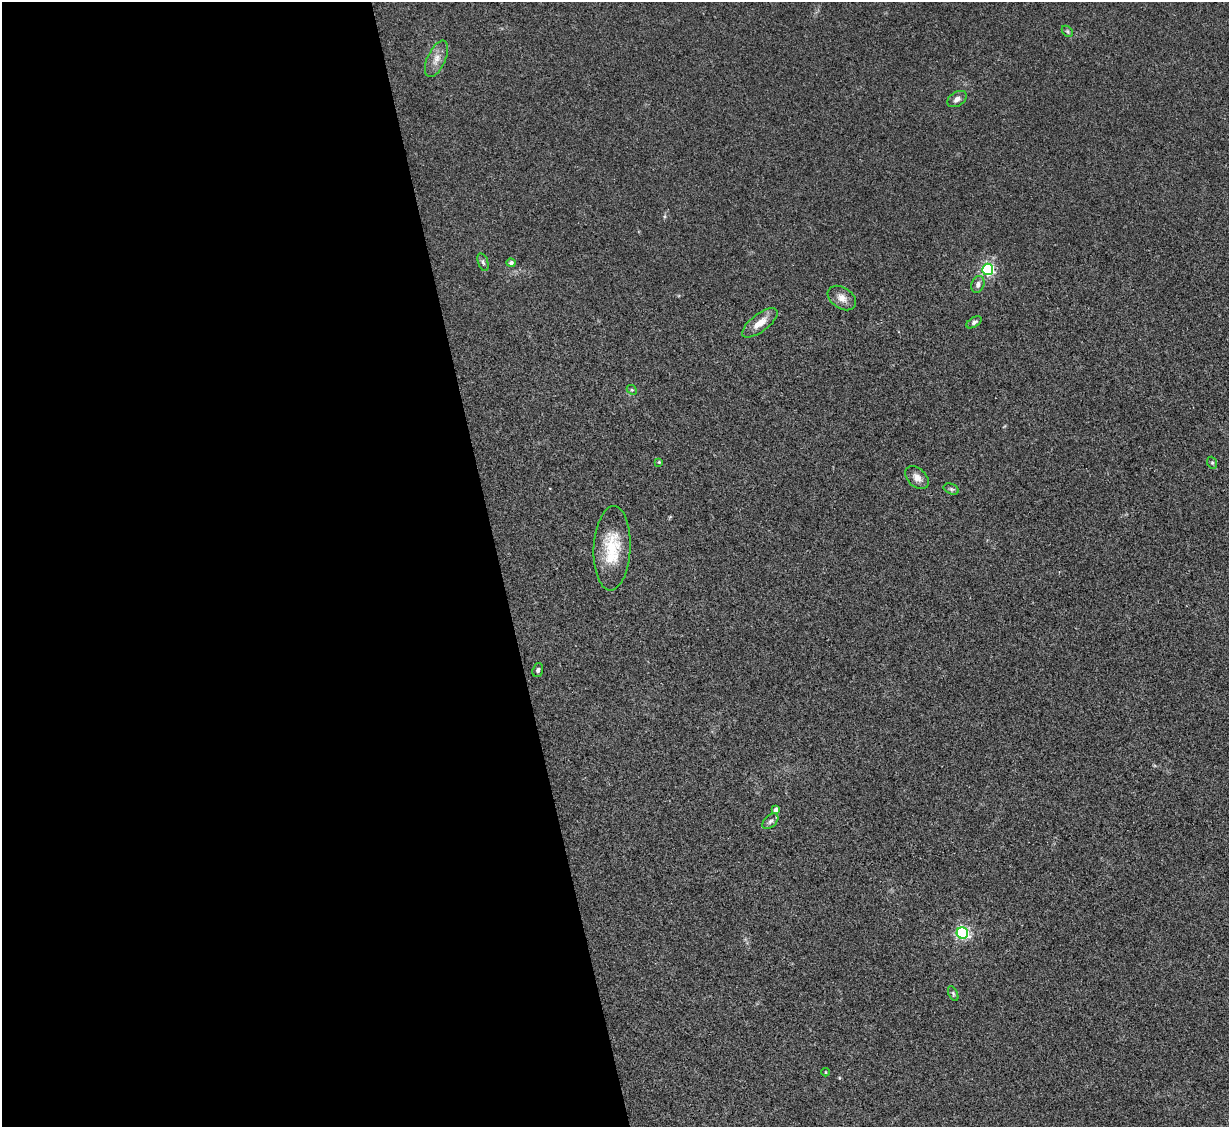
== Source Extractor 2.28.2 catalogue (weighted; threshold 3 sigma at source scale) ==
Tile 9 of 4 x 4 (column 1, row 3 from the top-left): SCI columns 1-1227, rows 1377-2501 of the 4909 x 4890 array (HDU 1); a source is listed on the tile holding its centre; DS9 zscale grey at full resolution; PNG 1231 x 1129 px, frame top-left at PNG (2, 2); each listed source drawn as its Kron ellipse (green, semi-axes under 4 px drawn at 4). Shown black and unused: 41% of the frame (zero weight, under 2 of 3 exposures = <1% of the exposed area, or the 3 px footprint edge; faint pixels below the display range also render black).
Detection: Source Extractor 2.28.2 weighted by HDU 2 'WHT'; one run over the whole footprint, this tile lists its part. Background 0.0784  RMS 0.0093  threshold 0.0417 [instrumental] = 3 sigma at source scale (4.5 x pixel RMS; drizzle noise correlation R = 1.50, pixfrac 1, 0.05/0.05 arcsec/px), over >= 5 px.
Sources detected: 22; all 22 listed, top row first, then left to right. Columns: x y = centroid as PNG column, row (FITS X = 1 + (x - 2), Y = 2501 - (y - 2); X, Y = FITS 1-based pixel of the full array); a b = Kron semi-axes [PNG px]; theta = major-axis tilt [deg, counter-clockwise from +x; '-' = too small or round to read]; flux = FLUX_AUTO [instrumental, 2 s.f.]
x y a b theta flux
1067 31 6 4 -45 1.5
436 59 20 9 65 8.6
957 99 11 7 33 4
483 262 9 5 -71 2.2
511 263 4 4 - 2.6
988 269 5 5 - 130
978 284 9 6 71 3.3
842 298 16 10 -34 7.6
974 322 8 4 34 2.3
760 323 21 8 37 11
632 390 5 4 - 1.3
659 462 3 3 - 1.1
1212 463 6 5 - 1.4
917 478 14 9 -43 5.9
951 489 8 5 -24 1.8
612 548 42 18 87 38
538 670 7 5 72 2.1
776 810 4 4 - 4.3
770 821 9 5 44 2.5
962 933 6 5 - 170
953 993 8 4 -64 1.5
826 1072 4 3 - 0.81